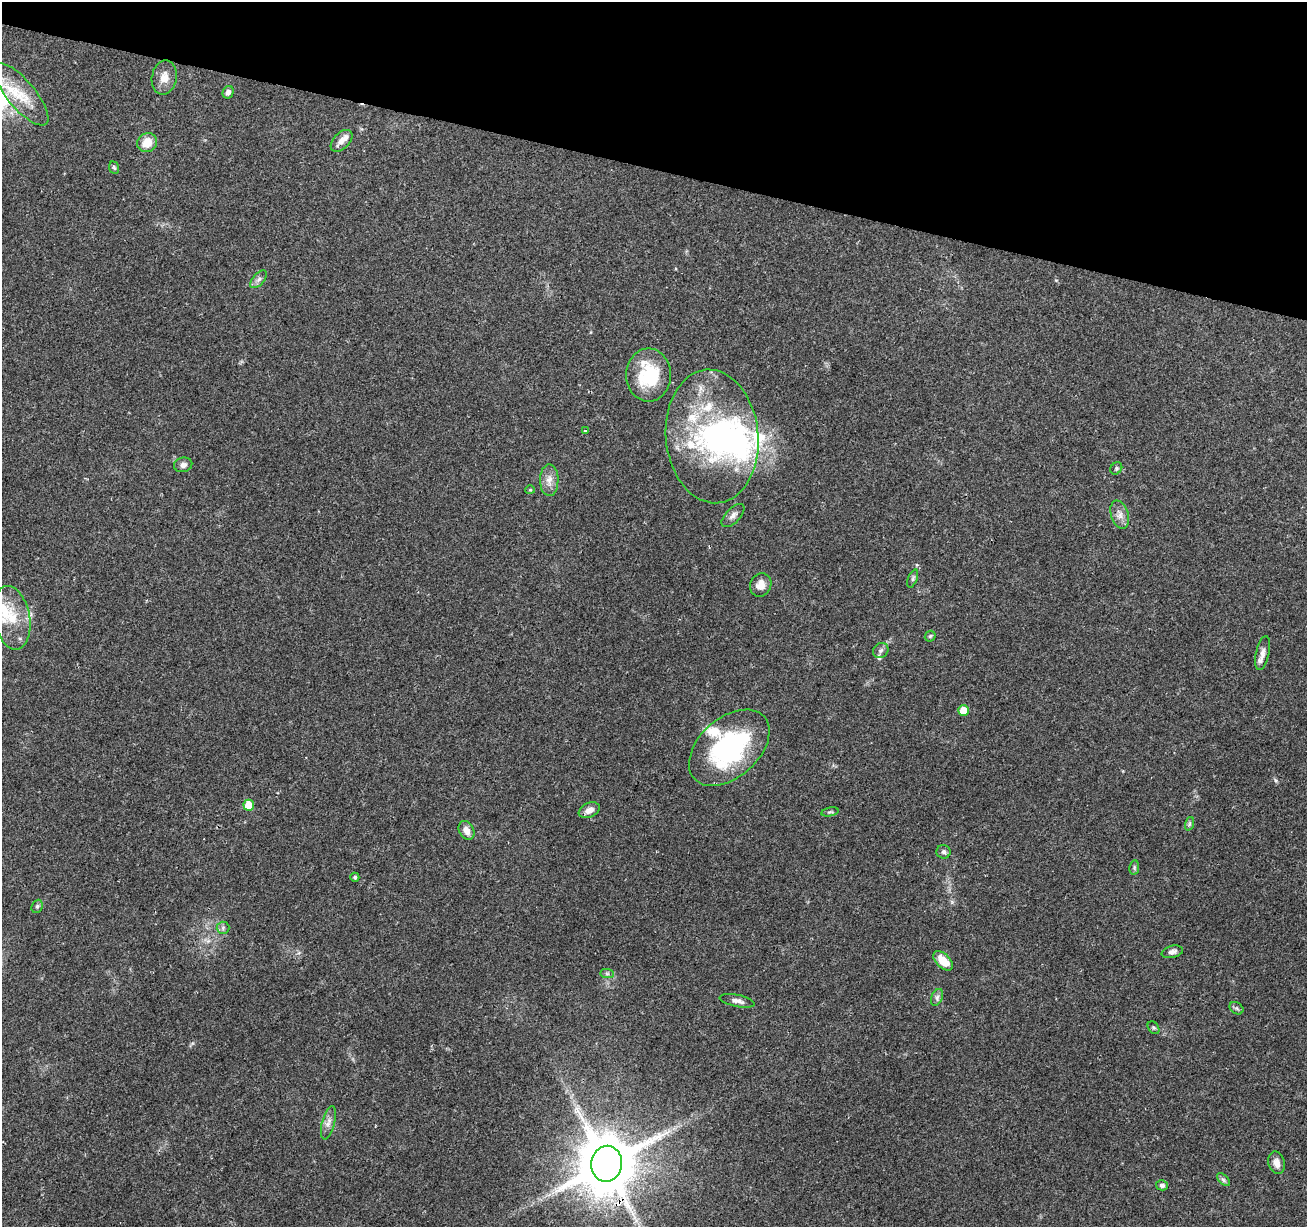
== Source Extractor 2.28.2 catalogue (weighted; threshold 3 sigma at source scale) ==
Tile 2 of 4 x 4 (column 2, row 1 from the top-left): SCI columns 1306-2610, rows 3897-5121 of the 5229 x 5404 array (HDU 1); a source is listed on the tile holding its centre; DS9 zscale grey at full resolution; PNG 1309 x 1229 px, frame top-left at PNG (2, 2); each listed source drawn as its Kron ellipse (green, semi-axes under 4 px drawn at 4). Shown black and unused: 14% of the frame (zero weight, under 2 of 3 exposures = <1% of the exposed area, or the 3 px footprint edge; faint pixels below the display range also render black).
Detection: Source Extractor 2.28.2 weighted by HDU 2 'WHT'; one run over the whole footprint, this tile lists its part. Background 0.0903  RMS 0.0059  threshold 0.0267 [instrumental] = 3 sigma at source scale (4.5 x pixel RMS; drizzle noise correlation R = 1.50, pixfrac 1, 0.0396/0.0396 arcsec/px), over >= 5 px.
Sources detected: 59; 3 inside a brighter object's white glare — neither listed nor drawn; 10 inside a brighter listed object's ellipse — not listed separately; the other 46 listed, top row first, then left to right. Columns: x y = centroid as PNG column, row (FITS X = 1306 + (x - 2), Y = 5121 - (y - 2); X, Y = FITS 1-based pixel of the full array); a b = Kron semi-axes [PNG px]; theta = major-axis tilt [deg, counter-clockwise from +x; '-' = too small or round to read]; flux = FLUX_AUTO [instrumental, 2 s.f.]
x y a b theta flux
164 77 17 12 79 6.3
228 92 6 5 - 2.1
21 94 39 14 -50 19
341 141 13 8 46 4.3
147 143 10 9 - 9
114 168 6 5 - 0.9
259 279 11 5 48 2.1
648 375 26 22 90 32
586 431 3 3 - 0.84
712 436 67 46 -85 110
183 465 9 7 14 2.3
1116 468 6 5 - 1.1
549 480 16 9 89 4.9
530 490 5 4 - 0.64
1120 515 14 8 -72 4.1
733 516 14 7 45 3
913 579 9 4 69 1.2
761 585 12 10 64 5.3
12 618 32 18 -79 20
930 636 6 4 45 0.97
881 650 8 7 - 1.9
1262 653 17 6 78 3.2
963 710 5 5 - 8.1
729 748 47 29 42 83
249 805 5 5 - 14
589 810 11 7 24 4.2
830 812 9 4 11 0.98
1189 824 7 4 71 1.1
466 830 10 7 -63 4.2
944 852 7 7 - 1.5
1134 868 7 5 80 1
355 877 4 4 - 0.77
37 906 7 5 68 1.2
223 928 6 6 - 1.3
1172 952 11 6 13 2.6
943 961 12 7 -44 9.8
607 974 7 4 -1 1.1
937 997 9 5 66 1.7
737 1001 18 6 -12 3
1237 1008 7 5 -35 1.2
1153 1028 7 5 -53 0.97
328 1123 17 6 75 3.6
1276 1163 11 8 -75 3.5
607 1164 18 15 78 4700
1223 1180 8 4 -45 1.3
1162 1185 6 5 - 1.4
Overlapping masked pixels (flux is a lower limit): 1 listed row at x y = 607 1164